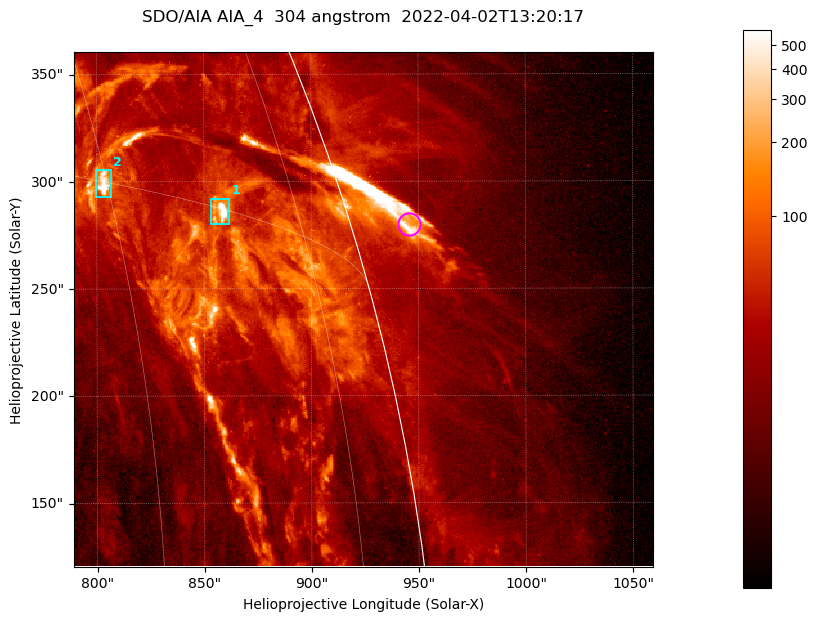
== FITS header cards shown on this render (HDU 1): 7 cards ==
TELESCOP= 'SDO/AIA '           / For AIA: SDO/AIA
INSTRUME= 'AIA_4   '           / For AIA: AIA_ATA1, AIA_ATA2, AIA_ATA3 or AIA_AT
WAVELNTH=                  304 / [angstrom] Wavelength
WAVEUNIT= 'angstrom'           / Wavelength unit: angstrom
DATE-OBS= '2022-04-02T13:20:17.138' / [ISO] Date when observation started; ISO 8
CTYPE1  = 'HPLN-TAN'           / CTYPE1; Typically HPLN
CTYPE2  = 'HPLT-TAN'           / CTYPE2; Typically HPLT

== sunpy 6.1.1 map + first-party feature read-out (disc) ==
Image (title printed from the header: SDO/AIA AIA_4  304 angstrom  2022-04-02T13:20:17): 450 x 400 px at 0.6 arcsec/px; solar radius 960 arcsec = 1600 px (partial field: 1.1% of the solar disc is inside the frame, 51% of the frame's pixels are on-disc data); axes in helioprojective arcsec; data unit not stated in the header (colour bar unlabelled)
Orientation: roll -0.132 deg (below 1 deg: not rotated)
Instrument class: DISC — disc imager (sunpy class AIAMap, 304 A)
Bright regions (active regions / flare kernels): reference = the on-disc median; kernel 5 px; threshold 5 sigma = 133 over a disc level ~33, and >= 1.15x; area >= 180 px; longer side >= 5 px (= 3 arcsec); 2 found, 2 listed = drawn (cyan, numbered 1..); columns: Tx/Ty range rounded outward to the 2 arcsec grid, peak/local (2 s.f.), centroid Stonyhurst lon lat
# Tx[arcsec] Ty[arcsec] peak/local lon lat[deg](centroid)
1 852..862 280..292 35 +67 +15
2 798..808 292..306 18 +60 +15
Off-limb structures (1.02-1.3 R_sun): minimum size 90 px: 6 found; the strongest spans PA ~285..290 deg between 1.02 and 1.05 R_sun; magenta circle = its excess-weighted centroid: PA ~285 deg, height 1.03 R_sun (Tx ~946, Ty ~280 arcsec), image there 9.3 x the reference